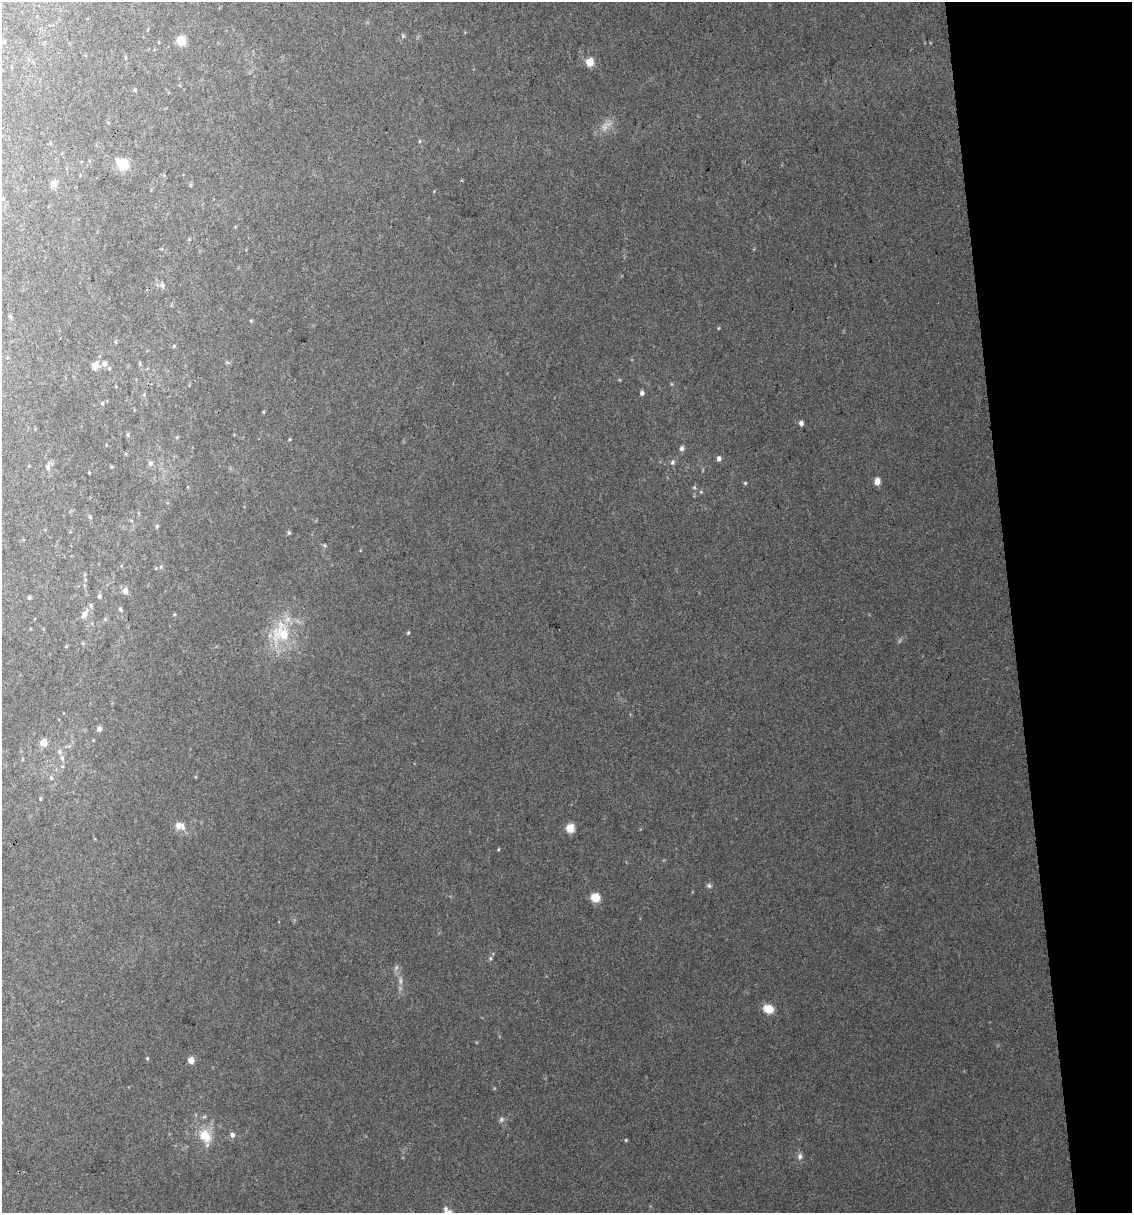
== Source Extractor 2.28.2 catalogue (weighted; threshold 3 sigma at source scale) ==
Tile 12 of 4 x 4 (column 4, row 3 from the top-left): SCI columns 3417-4546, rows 1212-2422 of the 4616 x 4845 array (HDU 1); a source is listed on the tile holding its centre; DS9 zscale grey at full resolution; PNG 1134 x 1215 px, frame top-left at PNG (2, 2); no overlay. Shown black and unused: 11% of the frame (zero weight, under 2 of 3 exposures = <1% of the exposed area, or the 3 px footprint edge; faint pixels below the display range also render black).
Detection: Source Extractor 2.28.2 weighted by HDU 2 'WHT'; one run over the whole footprint, this tile lists its part. Background 0.0617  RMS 0.0076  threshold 0.0344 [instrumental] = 3 sigma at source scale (4.5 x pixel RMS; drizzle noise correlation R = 1.50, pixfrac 1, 0.0396/0.0396 arcsec/px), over >= 5 px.
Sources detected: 73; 1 too faint to see at this stretch — not listed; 3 inside a brighter listed object's ellipse — not listed separately; the other 69 listed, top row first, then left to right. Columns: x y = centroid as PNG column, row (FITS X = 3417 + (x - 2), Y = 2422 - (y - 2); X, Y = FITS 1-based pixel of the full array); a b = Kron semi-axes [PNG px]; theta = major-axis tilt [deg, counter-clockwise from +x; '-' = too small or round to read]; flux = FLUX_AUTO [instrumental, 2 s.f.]
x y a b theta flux
181 41 10 10 - 8.3
4 42 4 4 - 0.74
590 62 5 5 - 26
135 90 5 4 - 1.1
604 127 9 7 -37 3.8
419 141 6 4 -90 0.85
122 164 6 5 - 76
54 184 6 5 - 7.5
162 285 7 6 - 2.4
10 316 6 4 -44 0.93
251 321 5 4 - 0.91
718 328 5 3 - 0.65
116 342 5 3 - 0.81
174 346 5 3 - 0.77
104 364 7 7 - 3
140 364 6 4 -84 1.2
95 366 11 8 61 5.6
672 384 5 3 - 0.8
642 393 5 4 - 2.3
102 403 5 4 - 1.1
263 412 5 3 - 0.69
801 423 5 4 - 2.9
128 435 6 5 - 1.2
290 439 5 3 - 0.7
106 445 4 2 - 0.53
682 448 6 5 - 2.5
719 459 6 5 - 2.5
673 462 7 6 - 1.9
150 463 7 6 - 2.1
48 467 8 6 -88 3.1
112 467 4 3 - 0.85
89 473 3 2 - 0.77
877 481 7 6 - 5.1
745 483 5 5 - 0.97
694 487 5 5 - 1.1
90 517 5 4 - 1
157 526 5 4 - 0.91
289 533 5 4 - 1.1
324 545 5 3 - 0.88
85 574 6 3 71 0.77
85 580 5 5 - 1
125 591 8 7 - 4.1
99 596 6 6 - 1.6
29 598 4 4 - 1.4
120 609 6 4 -58 1.6
84 614 14 7 59 5.8
105 619 5 5 - 1
281 633 32 28 86 36
408 633 4 4 - 0.89
99 729 6 6 - 2.4
44 742 5 5 - 11
59 752 7 7 - 2.5
51 778 6 5 - 1.5
40 799 5 3 - 0.84
178 825 10 7 9 5.2
570 828 10 9 - 7.6
498 849 4 3 - 0.66
709 886 7 6 - 1.8
595 897 7 6 - 16
490 958 6 5 - 1.3
768 1009 9 7 -19 14
147 1058 5 4 - 1
191 1060 6 5 - 6.6
501 1119 7 6 - 1.9
205 1135 15 11 -57 17
232 1135 6 6 - 2.7
626 1140 4 4 - 0.73
800 1156 8 6 85 2.6
445 1209 7 5 67 2.1
Unlisted compact peaks at least as high as the median listed source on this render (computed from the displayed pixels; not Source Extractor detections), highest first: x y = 403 36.